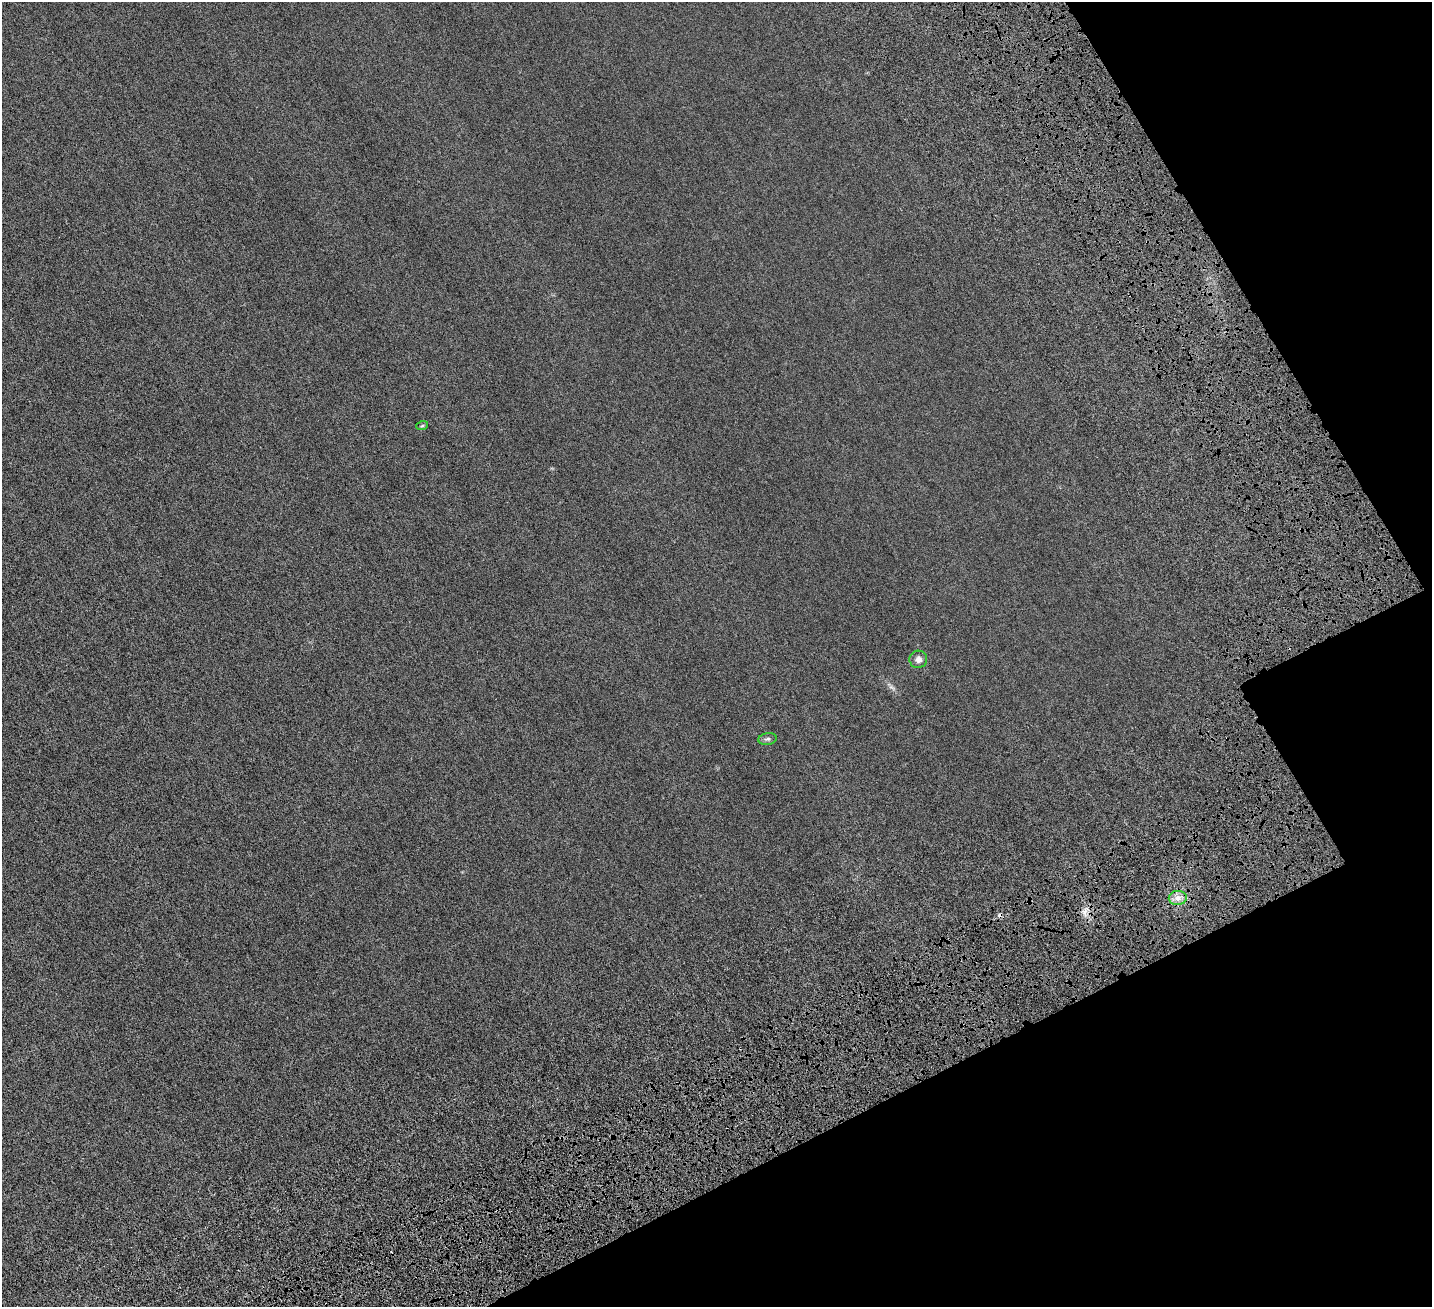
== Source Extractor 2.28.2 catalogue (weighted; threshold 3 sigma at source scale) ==
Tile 12 of 4 x 4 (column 4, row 3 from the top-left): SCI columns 4595-6024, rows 1785-3089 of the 6329 x 6320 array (HDU 1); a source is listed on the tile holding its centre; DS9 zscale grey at full resolution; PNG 1434 x 1309 px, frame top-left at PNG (2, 2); each listed source drawn as its Kron ellipse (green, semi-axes under 4 px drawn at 4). Shown black and unused: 21% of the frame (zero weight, under 6 of 12 exposures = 14% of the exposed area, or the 3 px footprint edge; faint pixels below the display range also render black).
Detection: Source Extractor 2.28.2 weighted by HDU 2 'WHT'; one run over the whole footprint, this tile lists its part. Background 0.00232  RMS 0.002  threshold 0.00827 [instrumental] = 3 sigma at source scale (4.09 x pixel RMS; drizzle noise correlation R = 1.36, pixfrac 0.8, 0.05/0.05 arcsec/px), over >= 5 px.
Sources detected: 5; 1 cosmic-ray / hot-pixel residue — neither listed nor drawn; the other 4 listed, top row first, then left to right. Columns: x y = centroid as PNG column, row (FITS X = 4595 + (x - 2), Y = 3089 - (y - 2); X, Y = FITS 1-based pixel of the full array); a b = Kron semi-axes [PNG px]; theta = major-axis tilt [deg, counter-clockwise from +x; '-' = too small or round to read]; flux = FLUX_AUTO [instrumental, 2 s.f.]
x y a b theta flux
422 426 6 3 19 0.18
918 659 9 8 - 0.84
768 739 9 5 9 0.43
1178 898 9 7 1 1